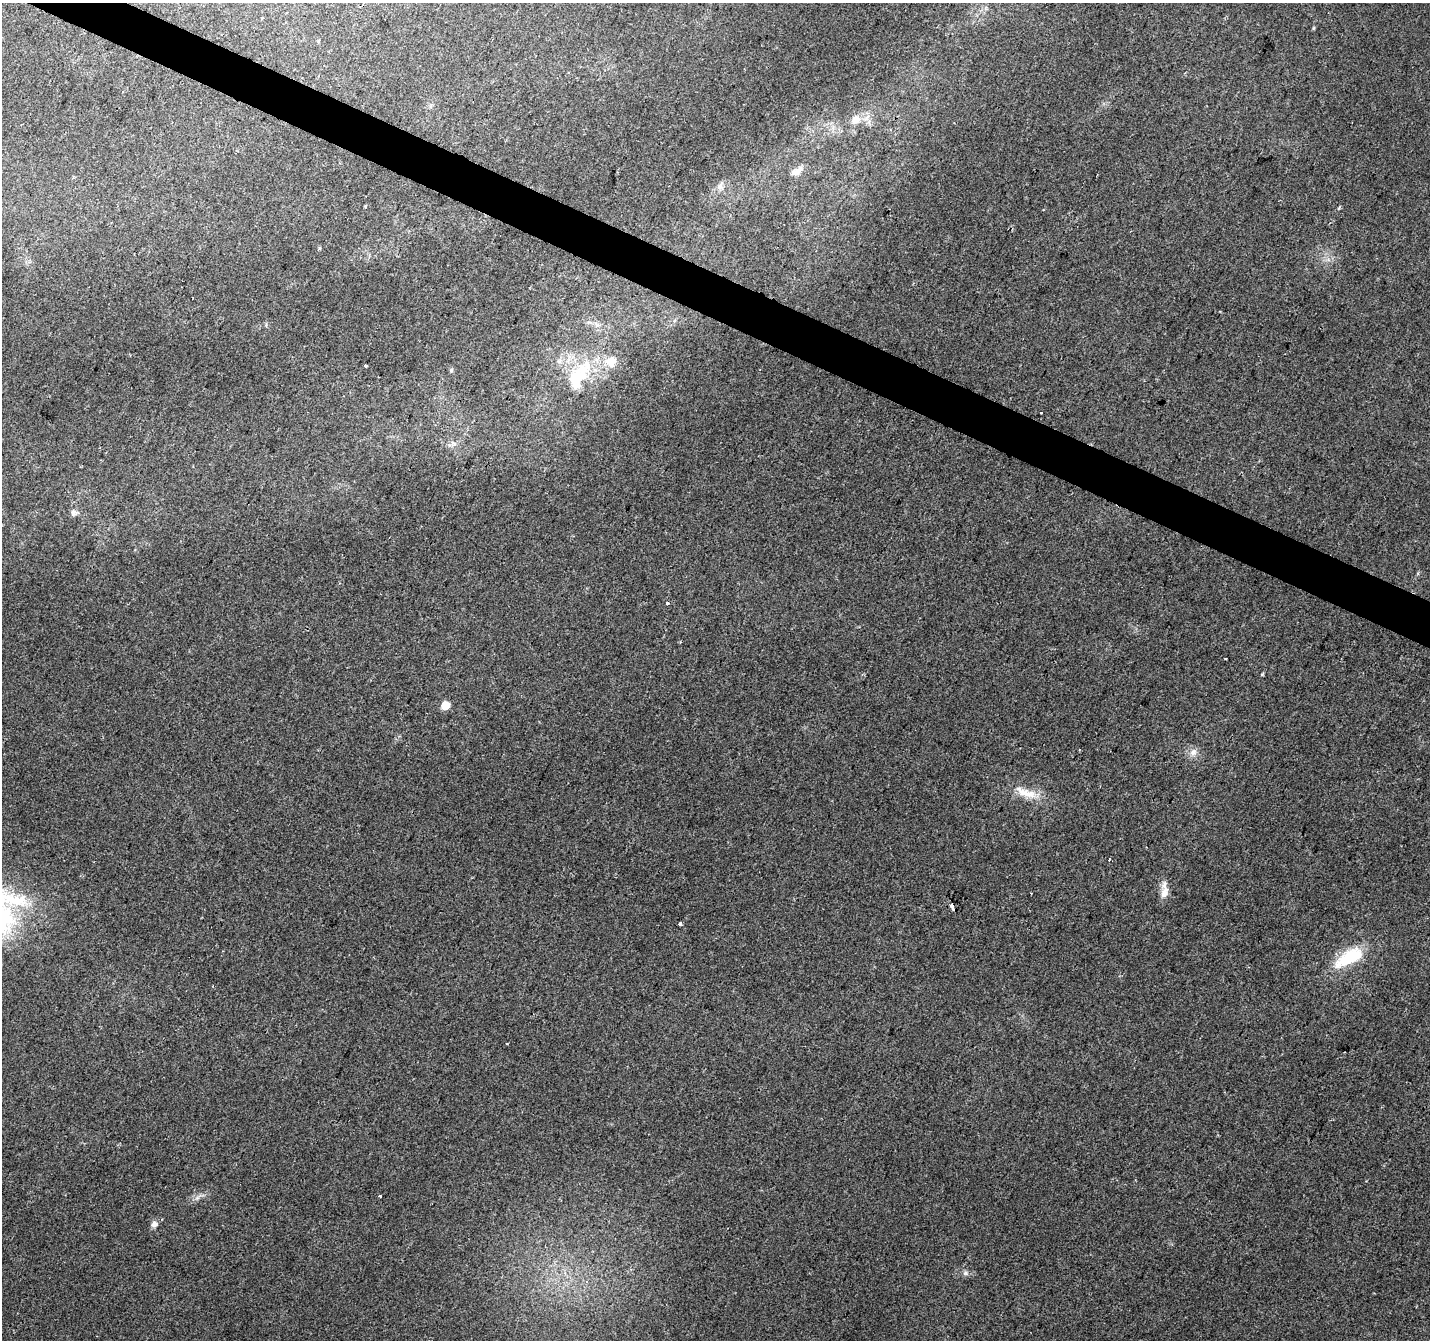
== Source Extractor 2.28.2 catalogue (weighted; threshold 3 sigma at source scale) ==
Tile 11 of 4 x 4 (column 3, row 3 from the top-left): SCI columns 2855-4282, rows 1541-2878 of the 5715 x 5822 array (HDU 1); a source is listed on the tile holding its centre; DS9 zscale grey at full resolution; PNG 1432 x 1342 px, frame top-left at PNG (2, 3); no overlay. Shown black and unused: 3% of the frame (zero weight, under 2 of 3 exposures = <1% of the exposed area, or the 3 px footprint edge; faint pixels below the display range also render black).
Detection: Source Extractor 2.28.2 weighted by HDU 2 'WHT'; one run over the whole footprint, this tile lists its part. Background 0.0438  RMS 0.0065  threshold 0.0293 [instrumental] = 3 sigma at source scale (4.5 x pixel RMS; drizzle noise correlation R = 1.50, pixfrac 1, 0.0396/0.0396 arcsec/px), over >= 5 px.
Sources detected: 30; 1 inside a brighter object's white glare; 2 cosmic-ray / hot-pixel residue — not listed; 1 inside a brighter listed object's ellipse — not listed separately; the other 26 listed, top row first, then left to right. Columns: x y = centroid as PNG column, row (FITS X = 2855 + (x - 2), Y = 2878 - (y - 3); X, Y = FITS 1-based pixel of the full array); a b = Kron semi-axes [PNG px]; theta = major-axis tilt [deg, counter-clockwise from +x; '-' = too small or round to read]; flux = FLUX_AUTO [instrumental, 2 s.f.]
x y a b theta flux
1313 28 5 3 - 0.68
855 119 13 11 22 7.5
797 171 16 8 33 4.4
720 186 10 7 68 3
1043 210 3 2 - 0.66
319 248 5 3 - 0.76
365 366 3 3 - 1.8
451 370 6 5 - 1.2
577 377 58 20 49 38
1041 413 3 2 - 1
454 444 7 4 -19 1.5
74 513 10 8 -2 2.7
667 604 4 3 - 1.2
1262 674 4 3 - 0.76
445 705 5 5 - 17
1193 752 11 8 46 4.1
1026 793 36 11 -19 13
1031 893 2 2 - 0.58
1164 893 17 10 75 6.1
952 906 6 3 -59 31
680 924 4 3 - 4.4
1349 957 43 16 30 30
507 1043 3 3 - 1.9
380 1196 3 3 - 0.98
154 1224 9 7 38 2.9
965 1273 8 6 -14 2
Overlapping masked pixels (flux is a lower limit): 1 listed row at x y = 952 906